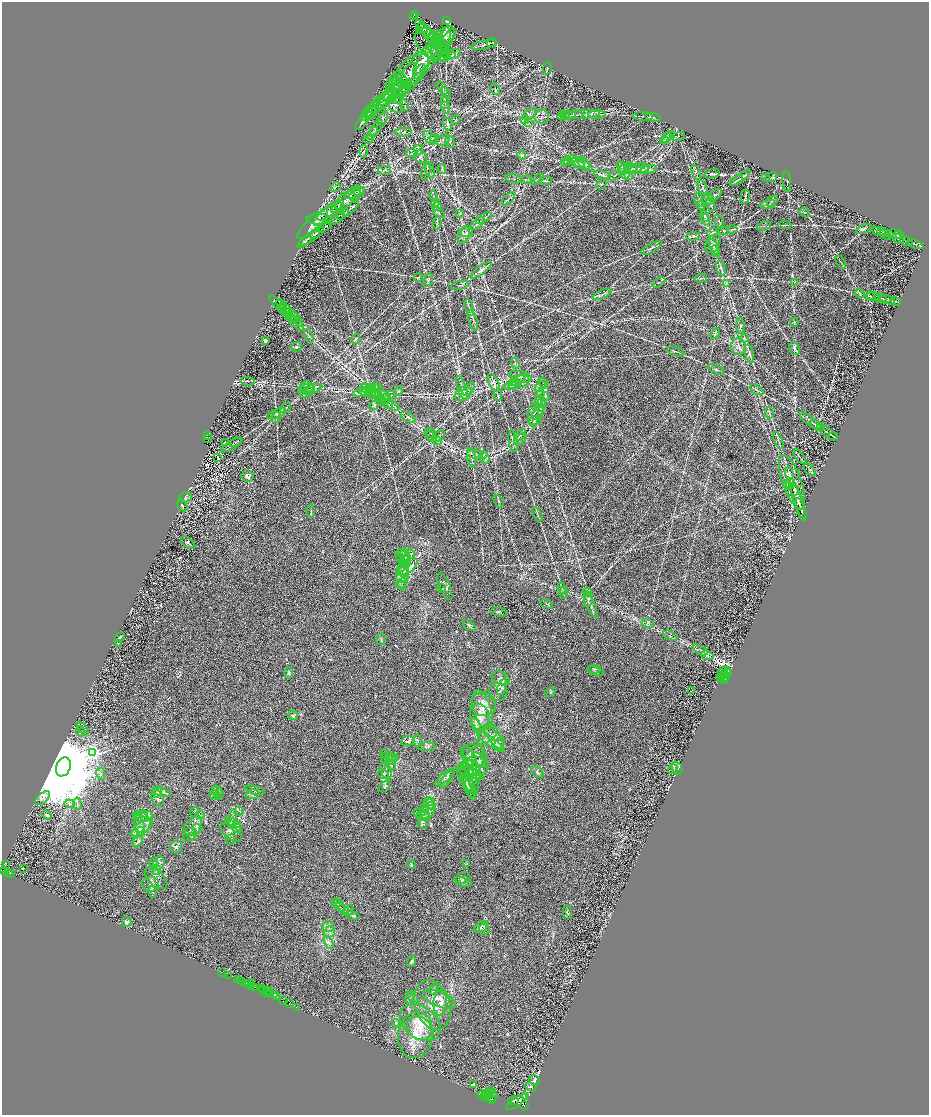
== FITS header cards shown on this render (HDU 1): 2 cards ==
NAXIS1  =                 1854
NAXIS2  =                 2225

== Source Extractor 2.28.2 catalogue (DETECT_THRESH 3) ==
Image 1854 x 2225 px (HDU 1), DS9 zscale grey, zoomed out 1/2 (1 PNG px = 2 x 2 image px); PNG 931 x 1117 px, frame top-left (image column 2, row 2225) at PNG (2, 2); each listed source drawn as its Kron ellipse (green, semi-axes under 4 px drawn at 4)
Background 0.546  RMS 0.024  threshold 0.0727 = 3 sigma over >= 5 px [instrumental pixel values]
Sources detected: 885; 59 cannot appear on this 1/2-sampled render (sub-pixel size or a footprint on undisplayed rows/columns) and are neither listed nor drawn; of the other 826, the 500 brightest by FLUX_AUTO listed and drawn (326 fainter detections omitted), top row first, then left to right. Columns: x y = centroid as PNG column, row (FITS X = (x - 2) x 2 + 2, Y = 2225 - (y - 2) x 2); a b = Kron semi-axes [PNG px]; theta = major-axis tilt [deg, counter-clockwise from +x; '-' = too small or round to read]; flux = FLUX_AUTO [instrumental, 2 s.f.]
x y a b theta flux
415 14 3 2 - 52
413 16 2 1 - 6.3
446 21 3 2 - 52
422 26 8 3 -46 14
420 31 2 2 - 62
426 31 11 3 -43 13
428 34 14 2 -45 11
449 36 9 2 48 6.3
446 37 9 3 85 16
433 39 5 5 - 9.5
435 40 9 5 -23 19
442 40 17 9 50 47
436 43 6 3 89 7.1
492 43 5 2 - 5.7
432 45 20 12 -43 42
440 45 6 6 - 16
484 45 13 2 13 12
437 46 16 5 83 32
446 53 5 2 - 5.9
454 54 7 2 17 6.5
449 55 6 4 15 10
426 57 21 5 55 62
444 57 6 3 7 7.9
420 64 31 9 48 93
547 68 6 3 83 6.9
419 71 8 3 54 9.3
410 73 25 12 50 75
405 76 16 6 50 27
407 84 5 2 - 4.5
398 85 14 9 -89 34
397 87 11 8 -27 25
442 88 7 4 -51 6.1
407 89 5 3 - 4.9
495 89 6 3 -62 5.2
390 91 17 3 42 15
393 92 12 3 44 13
446 93 6 3 -55 5
399 95 7 4 84 10
388 97 12 3 43 12
397 100 4 3 - 6.4
378 103 21 5 41 38
383 103 16 5 38 37
445 103 6 2 88 5.6
395 104 10 7 -52 26
405 105 6 3 -73 5.2
445 108 6 4 -73 9.3
370 111 8 3 37 8.2
371 114 7 2 50 5.5
530 114 8 3 35 9.4
367 115 8 3 47 7.7
562 115 5 3 - 5.4
565 115 5 3 - 4.6
569 115 7 2 1 4.6
574 115 9 3 0 9.6
581 115 19 3 5 23
597 115 9 3 1 11
643 116 10 2 -4 5.9
542 117 7 7 - 16
653 117 8 3 -6 6.7
383 118 8 3 63 8.1
455 120 5 3 - 4.4
524 120 4 3 - 6.2
362 122 9 3 54 8.2
528 123 4 2 - 4.4
447 124 7 3 -74 8.4
376 128 8 3 57 9.2
403 132 8 4 5 9.7
372 133 7 3 49 8.7
670 135 4 3 - 4.8
678 136 7 3 13 6
667 137 6 3 61 6.1
430 138 8 5 -47 16
434 138 4 3 - 6.6
368 139 5 4 - 5.5
443 140 7 5 32 11
664 140 4 3 - 4.9
450 142 6 2 -77 5.8
419 149 5 3 - 7.3
364 151 6 2 85 4.4
412 153 6 3 4 5.9
522 155 4 4 - 5.3
420 157 7 5 -41 9.5
572 159 4 2 - 4.8
568 161 4 3 - 4.6
566 162 5 3 - 5.1
577 163 8 3 -25 11
584 163 7 4 -46 15
582 164 12 4 -26 24
622 168 7 3 -69 7.9
625 168 8 3 29 9.2
442 169 5 3 - 5.1
630 169 6 3 1 7
637 169 12 5 10 23
648 169 8 2 8 8.3
384 170 6 2 11 6.5
430 170 8 2 -77 6.6
642 170 6 3 8 8.2
426 172 8 4 72 12
696 172 8 4 -67 11
712 174 8 3 19 5.4
603 175 8 4 -16 12
625 175 4 4 - 7.1
628 175 4 3 - 5
614 176 6 3 25 8.2
766 177 4 3 - 4.4
772 177 6 3 29 5.3
741 178 12 2 38 12
514 179 8 2 -10 6.6
537 179 7 2 34 6.1
528 180 5 2 - 4.4
737 180 7 2 38 6.8
546 181 6 3 4 5.3
787 182 11 2 -85 7.7
601 184 5 3 - 6.7
335 187 5 2 - 4.4
703 188 7 2 -68 7.7
358 191 6 5 - 7.6
354 193 11 3 24 12
355 194 7 3 47 7.7
715 195 8 3 37 7.6
434 196 6 2 -77 5.1
745 196 7 3 82 8
508 199 8 2 45 6.3
345 200 12 6 42 27
699 200 7 2 -77 4.3
708 200 6 5 - 9.4
773 201 6 2 42 5.4
436 203 4 3 - 5.3
768 204 7 3 10 7.7
711 205 6 2 -64 4.8
701 206 4 3 - 5.8
338 207 8 2 46 8.3
437 207 4 3 - 7.4
350 209 10 2 40 9.3
329 211 15 5 31 36
805 212 5 3 - 5.5
439 213 7 3 -38 8.4
343 214 7 2 37 5.6
460 214 4 3 - 4.5
326 216 14 6 40 33
705 216 6 3 -63 6.9
337 218 10 2 36 5.8
484 218 9 4 30 10
319 219 12 5 -2 19
706 220 6 3 -78 6
719 222 7 2 -64 4.9
437 223 6 3 -89 5.1
477 223 8 2 42 6.8
313 224 20 6 44 53
785 225 6 2 0 4.5
326 226 7 2 35 5.9
764 226 7 2 19 4.4
732 229 5 2 - 4.4
864 229 8 4 23 9.6
724 231 5 2 - 4.5
878 231 7 2 -17 6.9
467 232 6 4 14 12
712 232 5 3 - 8.7
883 232 5 3 - 5.4
317 233 8 2 35 7.5
885 234 6 2 -39 5.5
895 234 9 2 -10 5.7
464 235 9 5 63 18
898 235 5 2 - 5.1
693 236 6 3 10 9.8
309 238 12 3 31 15
898 238 6 2 -25 6.5
906 241 6 3 -16 7.6
304 242 8 4 38 11
713 244 10 6 56 19
915 244 8 3 -18 8.8
714 247 8 3 -65 12
651 248 11 3 30 10
716 251 6 2 -73 6.2
841 262 7 2 -56 4.7
721 268 8 3 -74 7.6
481 270 13 3 37 15
418 277 4 3 - 4.5
701 278 6 2 3 6.3
428 280 7 4 69 7.8
659 282 7 2 30 6
794 282 4 3 - 4.9
726 283 3 3 - 4.4
460 285 9 3 11 7.1
859 293 5 3 - 6.2
602 294 10 3 24 15
870 296 4 3 - 4.9
872 296 6 2 0 4.9
880 298 7 2 -15 7.2
887 300 8 2 -14 9
896 302 5 2 - 4.7
281 304 6 2 -47 5.2
281 307 15 3 -45 13
469 307 8 2 -74 6.3
286 309 7 2 -40 7.4
288 314 12 2 -45 7.5
293 315 8 3 -44 8.9
296 319 9 2 -49 8.6
473 320 11 2 -74 8.8
295 322 11 3 -46 15
794 322 4 3 - 4.9
741 326 7 3 -89 7.7
715 333 5 3 - 5.2
309 336 7 3 -66 6.3
744 338 4 3 - 6.1
356 339 5 3 - 5.8
265 341 3 3 - 12
297 347 5 4 - 6.9
738 347 8 7 - 25
795 348 7 5 -63 11
676 351 9 2 -17 5.9
749 354 9 3 -75 10
515 363 5 2 - 5.8
716 369 8 2 -27 6.5
521 377 11 5 -14 23
247 381 7 2 -10 4.6
514 381 5 2 - 4.6
522 381 7 6 - 22
517 382 10 2 39 11
494 383 10 5 -62 20
543 383 5 3 - 5.8
305 386 5 4 - 8.7
511 386 7 3 14 8.9
540 386 6 3 43 7.3
306 388 8 3 18 9.4
373 388 6 3 22 11
462 388 13 3 -71 14
312 389 10 2 16 12
469 389 8 3 45 9.3
370 390 10 5 -27 23
757 390 8 2 -31 6.8
366 391 6 3 32 5.7
377 391 7 5 78 15
399 391 5 3 - 6.5
308 392 8 3 38 10
362 392 9 2 10 8.2
371 393 5 3 - 7.1
374 393 6 4 -1 11
381 394 9 4 -18 21
463 394 9 6 28 21
392 395 5 3 - 6.9
498 395 5 3 - 6.1
377 396 6 3 -46 6.9
544 396 5 3 - 5
386 398 6 3 74 8.6
540 398 10 3 76 11
382 400 4 3 - 5.4
542 403 5 3 - 6.1
388 404 5 2 - 5.6
374 405 6 4 38 6.4
393 406 6 3 -27 8.6
540 407 3 3 - 4.3
286 408 6 2 36 4.3
277 413 10 3 24 13
538 413 8 3 55 8.7
769 413 6 2 -88 5
534 415 12 5 88 24
408 417 8 4 -31 13
276 418 6 2 60 4.8
535 420 7 3 15 7.4
811 421 13 3 -37 11
817 426 8 2 -32 8.9
827 432 12 1 -35 8.3
430 433 5 2 - 5.3
207 435 2 1 - 21
520 435 7 3 44 7.7
439 436 7 3 36 6.4
833 436 4 1 - 4.7
431 437 6 2 -43 5.9
207 439 4 3 - 180
520 439 8 2 45 6.5
778 440 9 2 -67 7.4
437 441 4 3 - 4.7
513 441 11 3 -79 12
225 442 2 1 - 79
236 442 6 3 32 6.1
232 445 12 2 32 12
475 454 8 3 -7 8.9
484 454 4 4 - 7.9
799 456 8 2 -53 5.3
218 457 2 2 - 36
472 458 10 4 -79 13
484 458 6 4 -53 13
810 470 7 3 -47 7.9
789 473 7 3 -74 9.5
247 476 6 6 - 19
792 482 28 9 -71 77
790 483 5 2 - 4.4
787 485 4 3 - 5.3
795 491 5 3 - 5.3
185 497 7 5 22 8.9
798 500 22 3 -72 29
499 501 7 2 -59 4.4
182 505 6 2 -59 4.9
801 509 12 3 -72 14
311 511 6 2 -87 4.4
537 514 8 2 -64 6.3
188 543 8 4 -38 8.7
411 554 5 2 - 4.9
403 555 7 2 -43 4.9
405 556 8 3 -74 10
407 558 4 3 - 5.1
403 559 8 3 -25 7.9
407 562 6 4 81 9.1
403 564 9 4 63 15
407 566 12 6 35 35
404 571 5 5 - 15
402 575 8 6 70 26
401 583 6 2 28 5.3
401 585 5 2 - 4.4
445 587 14 5 -67 19
441 588 4 3 - 5.9
562 588 5 2 - 4.6
587 592 4 3 - 5.1
563 593 6 2 88 4.4
588 599 7 4 75 12
547 604 6 3 -24 5.8
591 605 13 5 -67 22
499 612 8 2 -10 5
648 623 6 2 -16 5.2
469 625 7 4 -39 9.3
670 636 8 3 -23 7
120 637 5 2 - 6.9
381 639 6 3 73 6.2
118 643 2 2 - 10
700 650 8 2 -28 6.9
707 655 6 4 -18 8.9
595 669 6 3 -2 5.6
595 671 8 2 -16 5.4
289 673 6 3 89 6.3
723 673 7 4 68 2200
725 673 6 2 45 2000
729 673 3 2 - 750
721 677 2 2 - 720
725 677 5 3 - 1500
501 678 10 6 -25 14
724 679 2 2 - 790
502 687 9 3 69 12
692 691 2 1 - 34
498 692 9 9 - 22
551 692 6 3 41 4.9
483 704 12 12 - 51
483 710 20 8 -73 66
293 715 5 5 - 8
479 717 13 9 -80 53
476 726 7 3 -71 13
83 728 7 3 -48 6
80 731 5 3 - 5.9
487 735 12 6 45 23
494 737 15 5 -51 26
408 741 7 5 11 13
418 741 6 2 -78 4.5
490 741 17 4 -36 29
499 743 7 3 62 9.6
427 747 9 4 4 8.3
93 752 4 3 - 1700
387 755 7 2 -25 4.9
474 755 13 10 -26 42
390 757 5 3 - 6.3
386 759 6 2 -74 4.9
392 759 6 3 37 11
470 759 12 5 -67 25
480 760 9 5 -43 19
472 762 18 9 62 68
391 765 5 3 - 8.3
476 766 13 9 -7 47
63 767 10 7 67 92000
677 768 7 5 -69 9.2
470 769 9 3 88 15
673 769 5 4 - 6.5
386 771 9 5 -72 16
474 771 7 5 -11 13
537 772 7 4 -39 9.1
471 773 15 4 -22 22
101 774 6 2 -80 5.6
383 774 5 4 - 8.5
474 776 13 6 89 21
445 777 11 4 42 17
469 778 16 7 -65 41
447 779 9 4 54 13
466 779 14 5 -58 23
469 785 7 4 88 13
384 787 6 4 40 6.1
468 787 15 4 -63 20
255 790 10 3 -14 9.4
215 791 4 4 - 5.8
158 792 6 3 79 7.4
162 792 9 3 -18 12
218 792 6 4 -56 8.4
472 793 5 3 - 8.1
214 794 5 4 - 5.8
252 794 7 5 3 12
217 796 4 3 - 5.4
43 798 9 4 40 20
158 798 8 5 -67 20
430 801 5 3 - 8.2
70 804 5 3 - 7.8
77 804 6 3 -86 7.6
430 804 5 3 - 9.1
424 809 7 3 60 11
239 811 5 3 - 5.4
428 811 9 6 56 20
195 812 5 2 - 4.5
143 814 4 2 - 7.1
422 814 8 4 -11 13
47 815 5 3 - 11
137 815 4 3 - 5.9
200 815 4 3 - 7
144 816 10 5 7 29
424 816 7 3 -20 8.6
232 818 8 3 73 9.8
142 823 10 8 -82 34
233 823 8 3 -25 8.8
232 824 4 3 - 5.3
422 824 5 3 - 8
140 827 6 3 48 8
142 828 13 5 38 37
192 828 14 7 62 37
237 828 4 2 - 4.7
197 829 5 4 - 12
141 832 5 3 - 6.7
190 832 5 4 - 8.3
231 832 12 6 -39 20
135 834 4 3 - 6.5
192 837 3 3 - 4.7
231 839 5 3 - 5.1
138 841 7 3 57 9.6
176 847 6 6 - 12
154 863 4 3 - 6.8
159 863 7 5 65 18
467 863 4 3 - 4.4
411 864 4 4 - 5.4
5 865 4 3 - 110
23 869 2 1 - 55
5 870 2 1 - 7.1
156 870 5 3 - 6.8
9 872 2 1 - 61
11 873 2 1 - 17
156 878 13 7 -41 26
463 878 7 5 29 12
463 882 9 4 -17 10
151 884 8 7 - 18
153 892 6 3 -81 7.2
336 903 5 4 - 5.9
339 906 7 2 -46 7.3
343 909 8 3 -45 9.6
349 911 5 4 - 7.3
567 912 7 4 -82 8.5
353 915 7 4 -15 9.1
127 922 5 4 - 14
328 927 6 5 - 17
481 927 8 5 32 11
484 929 5 5 - 9.2
329 932 6 5 - 16
329 943 6 3 -60 10
411 961 6 3 74 5.6
223 973 3 1 - 6
228 975 3 1 - 39
238 979 2 2 - 180
241 981 2 1 - 580
251 982 2 1 - 15
245 983 4 2 - 97
249 984 3 1 - 30
252 986 3 1 - 20
255 987 2 2 - 460
262 989 3 2 - 470
433 989 5 3 - 6.4
266 990 2 2 - 240
264 991 2 1 - 180
269 991 2 1 - 470
267 993 2 1 - 300
271 994 3 2 - 670
275 994 3 2 - 550
276 996 4 2 - 1200
413 998 8 3 -55 6.9
409 999 5 2 - 4.8
439 999 18 7 -21 44
283 1001 4 2 - 250
289 1003 4 2 - 600
440 1003 12 7 88 36
433 1005 25 17 -72 100
297 1007 3 2 - 47
420 1022 22 16 -38 100
396 1023 4 3 - 4.3
419 1028 13 11 -30 59
416 1035 23 17 79 130
534 1080 5 5 - 8.1
474 1085 2 2 - 53
531 1087 6 3 -20 8
489 1093 6 2 58 2900
492 1093 4 3 - 2000
482 1095 5 3 - 2000
485 1096 5 3 - 4300
487 1097 3 2 - 2000
492 1097 5 3 - 2100
526 1097 3 2 - 8400
492 1099 2 2 - 1200
513 1101 5 3 - 2200
517 1102 12 3 34 2300
524 1106 2 1 - 59
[326 fainter detections neither listed nor drawn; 59 sub-pixel or undisplayed-footprint detections neither listed nor drawn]